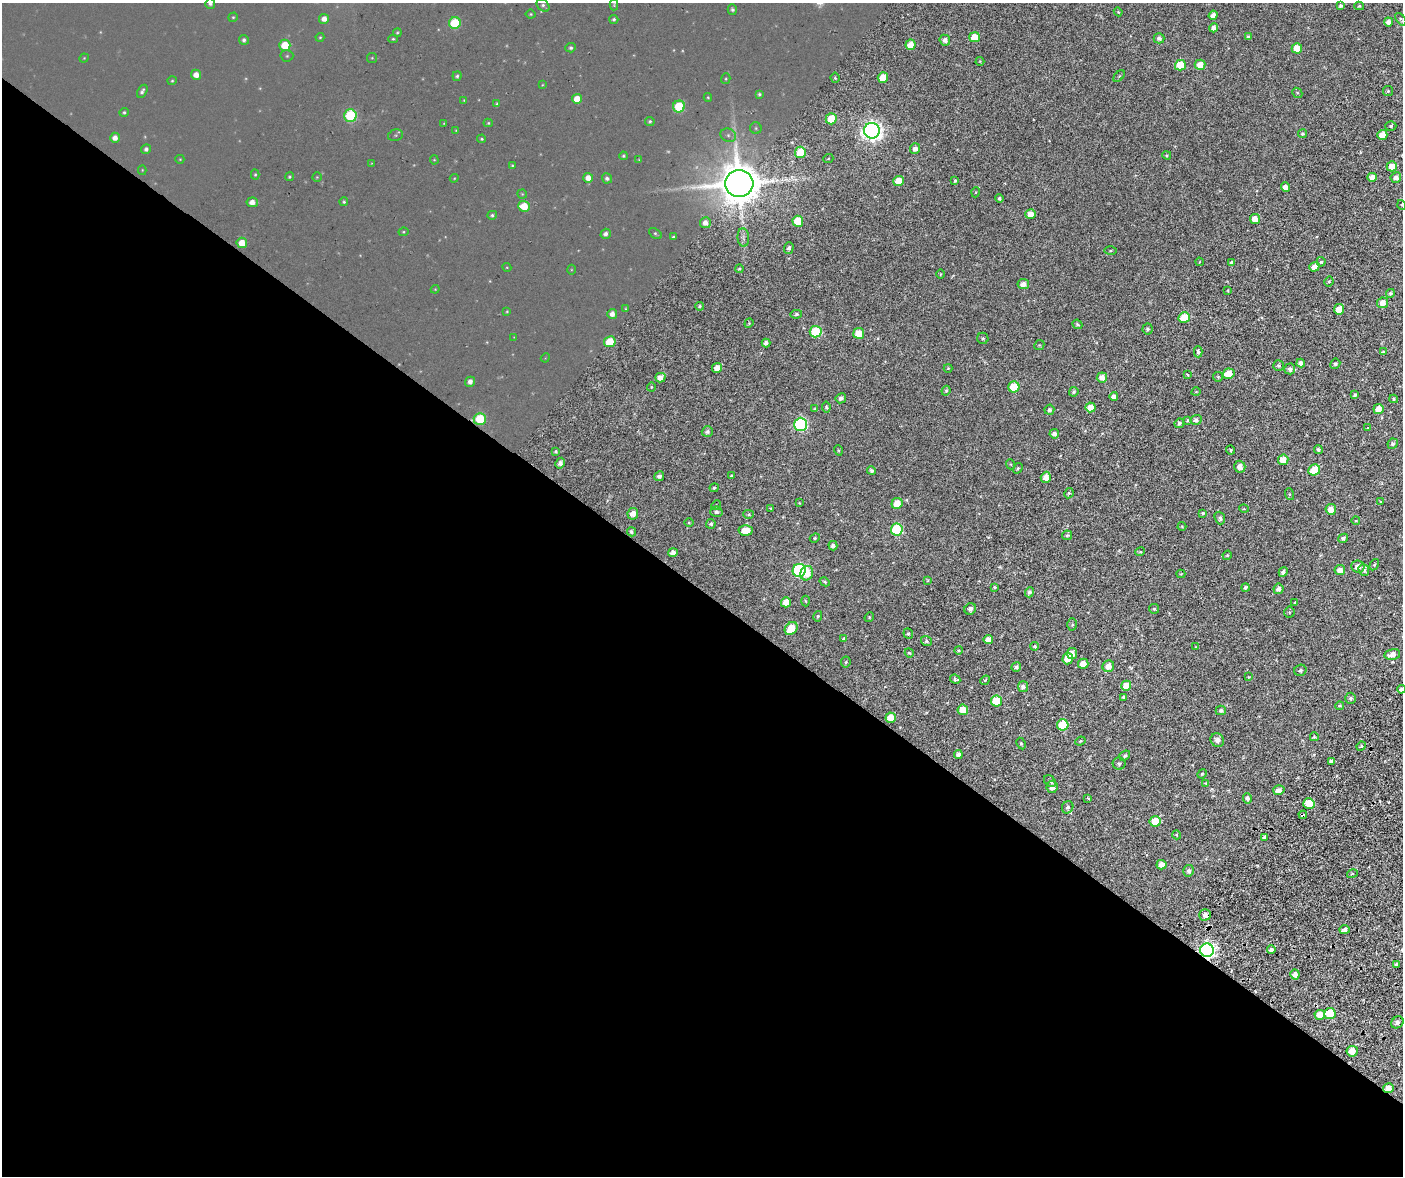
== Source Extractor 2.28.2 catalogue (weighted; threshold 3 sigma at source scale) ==
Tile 15 of 4 x 4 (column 3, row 4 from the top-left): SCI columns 3124-4524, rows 535-1708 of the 6250 x 5797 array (HDU 1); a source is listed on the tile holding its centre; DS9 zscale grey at full resolution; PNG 1405 x 1178 px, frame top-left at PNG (2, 3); each listed source drawn as its Kron ellipse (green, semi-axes under 4 px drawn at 4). Shown black and unused: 50% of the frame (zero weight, under 2 of 6 exposures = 13% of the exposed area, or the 3 px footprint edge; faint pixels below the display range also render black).
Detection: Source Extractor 2.28.2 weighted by HDU 2 'WHT'; one run over the whole footprint, this tile lists its part. Background 0.127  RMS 0.032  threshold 0.131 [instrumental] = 3 sigma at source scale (4.09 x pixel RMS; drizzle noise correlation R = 1.36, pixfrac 0.8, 0.0396/0.0396 arcsec/px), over >= 5 px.
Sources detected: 340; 23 too faint to see at this stretch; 1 long thin detection or spike segment (spike, bleed or trail) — neither listed nor drawn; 2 inside a brighter listed object's ellipse — not listed separately; the other 314 listed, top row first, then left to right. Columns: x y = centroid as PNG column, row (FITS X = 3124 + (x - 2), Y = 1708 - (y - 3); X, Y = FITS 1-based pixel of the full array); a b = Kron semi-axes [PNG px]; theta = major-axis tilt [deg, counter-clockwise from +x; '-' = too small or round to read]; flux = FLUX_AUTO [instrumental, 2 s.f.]
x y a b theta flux
210 4 5 5 - 14
543 5 7 5 -41 13
614 5 6 3 90 6.3
1341 6 4 3 - 17
1359 6 5 4 - 11
732 9 5 4 - 11
1118 12 4 4 - 6.7
531 14 5 4 - 6.7
1213 15 5 4 - 40
233 17 5 4 - 6.4
324 19 5 5 - 35
614 19 4 4 - 10
1401 19 7 4 -51 14
1388 22 4 4 - 43
455 23 6 6 - 340
1214 28 4 4 - 40
397 33 4 4 - 6.8
320 37 4 4 - 5.8
975 37 5 5 - 130
1248 37 4 4 - 16
1159 38 5 5 - 26
393 39 5 4 - 6.5
244 40 5 4 - 15
945 40 5 5 - 31
285 45 5 5 - 170
910 45 5 5 - 85
571 48 5 4 - 13
1297 48 5 5 - 130
287 56 6 5 - 7.3
84 58 5 4 - 4.6
372 58 5 5 - 5.2
980 61 4 4 - 6.5
1180 65 5 5 - 220
1200 65 5 5 - 79
196 75 5 5 - 43
457 76 5 4 - 10
1119 76 7 4 45 9
883 77 5 5 - 140
835 78 5 4 - 9.5
726 79 5 4 - 6.2
172 81 4 4 - 6.3
542 85 3 3 - 4.1
142 91 7 4 60 14
1388 91 5 5 - 12
1297 93 5 4 - 9.1
759 94 4 4 - 9.1
708 97 4 4 - 6.8
577 99 5 5 - 74
464 100 4 3 - 4.2
497 104 4 3 - 8.7
679 106 6 6 - 310
124 112 5 4 - 8.6
350 116 6 6 - 570
831 119 5 5 - 220
650 121 5 4 - 9.1
444 123 3 3 - 3.7
488 123 4 4 - 6.7
1391 126 5 5 - 12
756 128 6 5 - 8.1
456 130 4 3 - 4.3
872 131 8 8 - 4100
1302 134 4 4 - 11
395 135 7 5 14 8.8
728 135 8 6 -28 13
1382 135 5 5 - 92
115 138 5 5 - 34
482 139 4 4 - 7.8
146 149 5 4 - 16
915 149 5 5 - 36
800 152 6 5 - 220
1167 155 4 3 - 8.8
623 156 4 4 - 7.9
180 159 4 4 - 4.8
828 159 5 3 - 5.6
434 160 5 4 - 4.6
639 160 4 3 - 5.1
371 163 4 3 - 3.4
512 165 4 3 - 5.5
1392 166 5 5 - 110
142 170 5 4 - 4.7
255 175 5 4 - 6.3
289 177 4 4 - 6.9
317 177 4 4 - 5.1
1372 177 5 4 - 48
1396 177 5 5 - 41
454 178 4 4 - 4.6
588 178 5 5 - 45
607 178 5 4 - 16
898 181 5 5 - 120
955 181 4 3 - 11
739 183 14 13 - 28000
1285 187 5 4 - 58
976 192 5 3 - 6.9
522 194 5 4 - 5.6
999 198 4 4 - 15
252 202 6 5 - 42
344 202 4 4 - 8.4
1402 205 5 3 - 5.9
524 206 6 5 - 130
1030 214 5 5 - 87
492 215 5 4 - 11
1255 219 5 5 - 92
798 221 5 5 - 180
705 223 5 5 - 43
403 232 5 4 - 5.9
606 234 5 5 - 21
655 234 7 4 -36 9.2
673 237 4 3 - 7.1
743 237 9 5 -84 24
242 243 5 5 - 90
789 248 6 5 - 18
1110 251 6 3 2 8.1
1199 262 4 2 - 5.2
1321 262 4 4 - 15
1231 263 4 3 - 17
507 267 4 4 - 4.3
1314 267 5 4 - 66
739 269 4 4 - 9.6
571 270 5 3 - 4.6
940 274 5 3 - 6
1329 282 5 3 - 12
1023 284 6 5 - 48
435 289 4 4 - 4.5
1228 291 4 3 - 7
1390 293 4 4 - 13
1382 303 5 5 - 72
699 306 4 3 - 11
626 309 4 3 - 7.2
1339 309 5 5 - 120
507 311 4 3 - 5.2
612 314 5 5 - 34
796 314 6 4 9 13
1184 318 5 5 - 220
749 323 5 3 - 7.4
1077 324 5 4 - 13
1147 329 5 5 - 16
816 332 6 6 - 440
859 333 5 5 - 140
514 337 3 3 - 3.4
983 338 6 5 - 12
610 342 5 5 - 190
766 343 4 4 - 27
1039 345 5 4 - 9
1198 352 5 4 - 69
1383 352 4 3 - 13
545 358 4 3 - 3.4
1301 363 4 4 - 31
1335 364 5 5 - 17
1278 365 5 5 - 14
717 368 5 4 - 66
948 368 4 4 - 7
1290 369 5 5 - 26
1229 374 6 5 - 160
1188 375 4 3 - 7.3
1102 377 5 5 - 65
1218 377 5 4 - 11
660 378 5 4 - 54
470 382 5 5 - 27
651 387 4 4 - 7.1
1014 387 5 5 - 250
946 391 5 3 - 11
1074 392 5 4 - 13
1196 392 4 3 - 6.2
1355 395 4 3 - 15
1114 396 4 4 - 37
841 398 5 5 - 28
1394 399 4 3 - 11
826 407 5 4 - 11
1090 407 5 5 - 93
815 409 4 3 - 8
1378 409 5 5 - 80
1049 410 5 5 - 20
480 419 6 6 - 310
1196 420 5 5 - 25
1187 421 3 2 - 8.5
1179 423 5 4 - 17
801 424 6 6 - 1200
1368 428 3 3 - 7
707 432 5 5 - 18
1054 434 5 5 - 31
1393 444 5 5 - 20
1318 449 4 4 - 15
838 450 5 3 - 6.5
1231 450 4 4 - 9.9
556 451 4 3 - 9.5
1283 460 5 5 - 120
560 463 5 4 - 31
1010 464 5 3 - 6.8
1240 467 6 5 - 44
1018 468 5 4 - 11
1314 470 6 5 - 200
872 471 4 4 - 20
732 475 4 3 - 11
659 476 5 5 - 22
1046 477 5 5 - 71
714 488 4 4 - 14
1069 493 5 4 - 13
1289 494 6 4 -71 8.7
1381 502 4 4 - 11
799 503 3 2 - 5.5
897 503 6 5 - 120
716 505 5 4 - 8.9
770 508 4 3 - 7.3
1244 509 5 3 - 6.1
1331 509 5 5 - 76
716 512 6 5 - 22
1203 513 4 3 - 11
633 514 6 5 - 64
749 514 5 4 - 11
1220 518 6 5 - 20
1356 521 4 3 - 6.1
689 522 5 3 - 6.8
711 524 5 4 - 15
1182 526 4 4 - 7.4
746 530 7 5 3 120
897 530 6 6 - 590
631 532 5 4 - 18
1067 535 5 5 - 14
815 538 5 4 - 8.8
1343 538 5 4 - 22
833 546 5 4 - 24
1140 552 5 3 - 7.2
673 553 5 4 - 44
1227 555 5 4 - 12
1374 565 6 3 58 9.8
1358 567 7 6 - 58
799 570 6 6 - 1400
1340 570 5 5 - 51
1364 570 6 5 - 25
1283 572 5 4 - 20
807 573 7 6 - 120
1181 574 4 4 - 8.6
927 580 4 2 - 6.3
825 582 5 4 - 10
994 587 4 3 - 9
1245 588 4 4 - 19
1278 589 5 5 - 35
1029 592 5 4 - 21
805 601 5 3 - 7.8
786 602 5 5 - 73
1295 602 3 3 - 7.6
970 609 6 5 - 37
1154 609 5 4 - 11
1289 612 5 5 - 9.9
818 616 5 4 - 11
869 617 5 4 - 8.8
1072 624 6 5 - 13
791 628 7 5 47 210
908 634 5 4 - 11
844 639 4 3 - 17
988 639 5 4 - 58
926 641 5 5 - 16
1035 646 4 4 - 12
1196 647 3 3 - 7.7
958 650 4 3 - 9.6
909 653 5 4 - 8.6
1072 653 5 5 - 43
1392 654 8 5 11 65
1068 659 6 5 - 130
846 662 5 5 - 9.7
1083 664 5 5 - 95
1108 666 6 5 - 72
1016 667 5 4 - 20
1300 670 6 5 - 20
1249 677 4 4 - 7
955 679 5 4 - 32
985 680 5 4 - 11
1126 686 5 5 - 130
1023 687 5 5 - 33
1401 689 4 4 - 32
1124 697 4 3 - 18
1351 698 5 5 - 17
996 701 5 5 - 240
1340 706 4 4 - 10
963 710 5 5 - 150
1221 710 5 4 - 18
891 718 5 5 - 100
1063 725 5 5 - 380
1314 737 4 4 - 12
1217 740 7 6 - 44
1080 741 5 4 - 11
1021 743 6 4 -63 13
1361 746 5 4 - 15
958 755 4 4 - 41
1125 756 6 4 39 15
1331 761 4 4 - 120
1119 764 6 6 - 19
1202 774 5 4 - 10
1050 781 7 5 -42 18
1206 783 3 3 - 9.3
1052 787 6 5 - 60
1279 790 5 5 - 48
1088 798 4 3 - 9.5
1247 798 5 4 - 25
1309 803 5 5 - 190
1068 807 6 5 - 23
1303 815 4 3 - 33
1155 821 5 5 - 180
1177 835 4 3 - 6.7
1265 837 4 3 - 25
1161 865 5 4 - 57
1189 871 6 5 - 28
1352 874 5 3 - 10
1205 915 5 5 - 42
1345 930 5 4 - 33
1207 950 7 7 - 2900
1271 950 4 4 - 28
1396 964 4 4 - 14
1295 975 5 4 - 36
1330 1014 5 5 - 380
1320 1015 5 5 - 120
1397 1022 6 5 - 31
1352 1051 5 5 - 100
1388 1088 5 4 - 59
Overlapping masked pixels (flux is a lower limit): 4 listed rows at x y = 480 419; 1303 815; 1207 950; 1388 1088
Isophote crosses this tile's border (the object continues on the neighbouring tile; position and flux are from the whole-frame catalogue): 3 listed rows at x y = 210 4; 1401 19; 1401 689